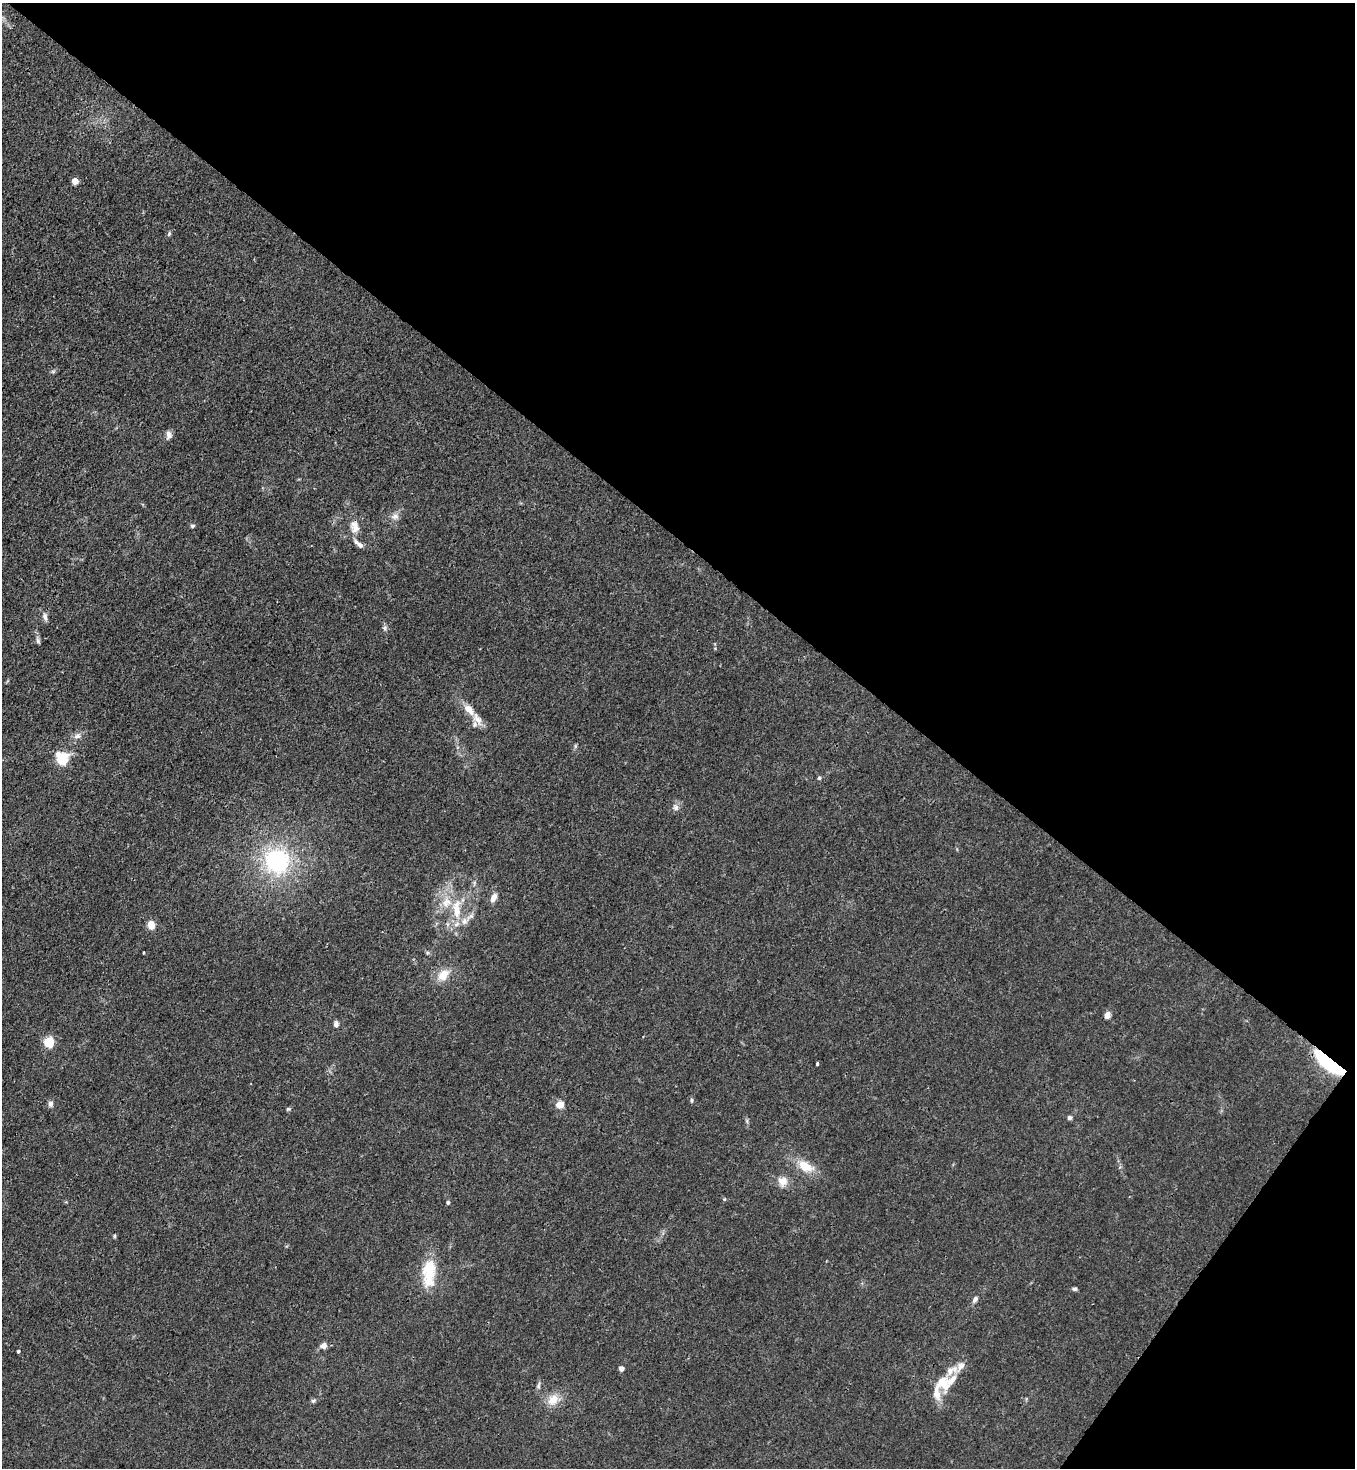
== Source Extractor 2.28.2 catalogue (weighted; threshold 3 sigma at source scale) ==
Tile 8 of 4 x 4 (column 4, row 2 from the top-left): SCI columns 4425-5777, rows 2991-4456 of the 6003 x 5980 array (HDU 1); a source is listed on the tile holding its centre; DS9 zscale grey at full resolution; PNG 1357 x 1470 px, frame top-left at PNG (2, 3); no overlay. Shown black and unused: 40% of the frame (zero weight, under 3 of 4 exposures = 7% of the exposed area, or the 3 px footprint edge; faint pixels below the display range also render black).
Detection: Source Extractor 2.28.2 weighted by HDU 2 'WHT'; one run over the whole footprint, this tile lists its part. Background 0.0202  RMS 0.0028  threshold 0.0128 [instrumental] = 3 sigma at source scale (4.5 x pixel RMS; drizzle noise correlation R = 1.50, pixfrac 1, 0.05/0.05 arcsec/px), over >= 5 px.
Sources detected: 61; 11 inside a brighter listed object's ellipse — not listed separately; the other 50 listed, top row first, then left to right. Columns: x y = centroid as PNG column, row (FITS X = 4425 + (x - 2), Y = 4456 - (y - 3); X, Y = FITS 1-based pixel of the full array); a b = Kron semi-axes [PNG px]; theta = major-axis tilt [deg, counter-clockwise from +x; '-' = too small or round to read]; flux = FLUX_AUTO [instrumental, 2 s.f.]
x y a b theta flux
75 181 5 4 - 4.7
169 234 7 4 64 0.5
53 371 6 4 -18 0.42
169 435 11 7 86 1.4
395 516 10 9 - 1.6
192 526 5 5 - 0.59
354 527 18 12 -80 3.3
360 545 7 6 - 1
45 617 11 6 -77 1.2
385 628 7 5 71 0.7
38 640 9 5 -74 0.73
469 710 20 9 -46 3.9
77 736 11 8 18 1.5
575 746 7 4 89 0.43
62 759 6 6 - 31
819 778 5 5 - 0.45
676 807 10 7 -89 1.2
277 861 33 30 -49 32
474 883 6 4 73 0.49
493 898 10 6 66 2.1
457 909 31 12 -90 8.3
470 916 10 6 17 1.2
151 925 6 5 - 5.5
443 975 17 11 45 4.6
1107 1015 8 6 68 1.6
336 1024 8 6 85 1
49 1042 5 5 - 24
1329 1063 32 10 -39 25
817 1064 4 3 - 0.4
691 1100 6 4 -86 0.48
50 1104 8 7 - 0.97
560 1105 10 9 - 2.3
288 1109 6 4 14 0.47
1069 1118 5 5 - 0.75
747 1121 7 4 -72 0.5
805 1166 19 12 -33 5.9
783 1181 14 13 - 2.9
724 1199 5 5 - 0.36
448 1202 5 4 - 0.46
114 1236 6 3 -90 0.33
428 1274 35 16 -89 11
1074 1289 6 4 -4 0.6
975 1299 9 5 57 1
324 1346 8 7 - 1.6
18 1351 3 3 - 0.44
621 1369 4 4 - 2
951 1380 24 11 41 4.6
538 1385 10 5 73 0.79
553 1400 17 13 50 4.3
314 1401 7 6 - 0.57
Overlapping masked pixels (flux is a lower limit): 1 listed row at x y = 1329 1063